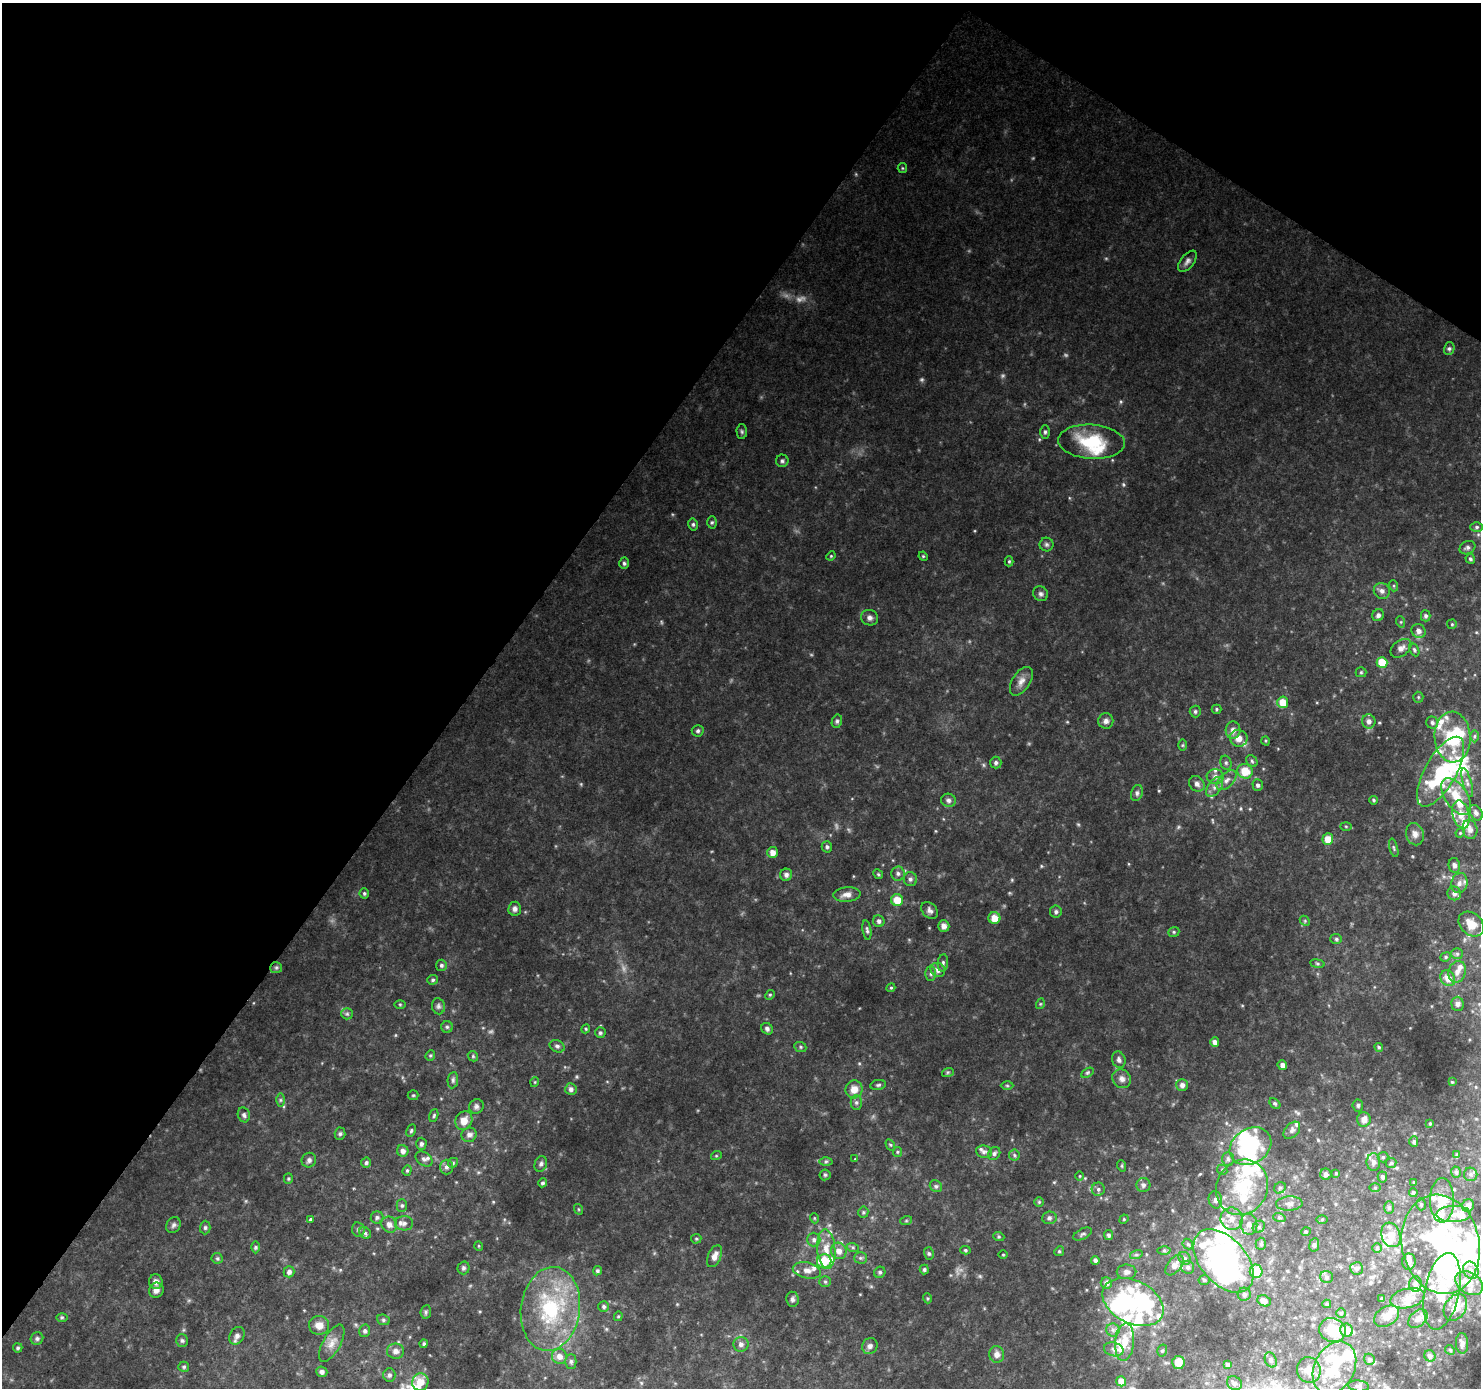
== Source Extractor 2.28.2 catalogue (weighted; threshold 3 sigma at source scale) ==
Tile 2 of 4 x 4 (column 2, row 1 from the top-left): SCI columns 1488-2966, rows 4411-5796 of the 5925 x 5983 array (HDU 1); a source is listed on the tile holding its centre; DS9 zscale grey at full resolution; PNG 1483 x 1390 px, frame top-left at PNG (2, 3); each listed source drawn as its Kron ellipse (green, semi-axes under 4 px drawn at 4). Shown black and unused: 36% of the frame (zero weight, under 2 of 3 exposures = <1% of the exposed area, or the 3 px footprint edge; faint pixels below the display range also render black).
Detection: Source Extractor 2.28.2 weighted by HDU 2 'WHT'; one run over the whole footprint, this tile lists its part. Background 0.149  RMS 0.014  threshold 0.0614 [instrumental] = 3 sigma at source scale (4.5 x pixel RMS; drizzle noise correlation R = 1.50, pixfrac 1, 0.0396/0.0396 arcsec/px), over >= 5 px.
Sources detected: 409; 6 too faint to see at this stretch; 22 inside a brighter object's white glare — neither listed nor drawn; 56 inside a brighter listed object's ellipse — not listed separately; the other 325 listed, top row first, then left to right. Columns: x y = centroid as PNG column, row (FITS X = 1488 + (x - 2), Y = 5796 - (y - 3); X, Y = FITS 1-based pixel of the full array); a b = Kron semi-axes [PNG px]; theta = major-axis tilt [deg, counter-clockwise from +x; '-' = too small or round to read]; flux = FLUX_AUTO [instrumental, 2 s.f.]
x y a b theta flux
902 168 5 4 - 1.5
1187 261 12 6 51 5.4
1449 349 6 5 - 2.7
742 432 7 5 -88 2.5
1045 432 7 5 89 2.7
1091 442 33 17 -4 65
782 461 6 6 - 2.8
712 522 6 5 - 2.1
693 524 6 4 -76 2.3
1477 527 6 5 - 2.6
1046 544 7 7 - 3.2
1467 548 8 6 27 4.2
831 556 5 4 - 1.4
923 556 5 4 - 1.6
1470 559 5 4 - 2.6
1009 561 5 4 - 1.7
624 563 5 4 - 2.6
1394 586 5 3 - 1.7
1382 591 8 7 - 6
1040 594 8 7 - 4
1378 615 6 5 - 4.2
1426 616 5 5 - 3.1
870 618 8 7 - 5.5
1401 622 6 3 -72 1.5
1452 624 5 4 - 1.6
1419 631 7 6 - 6.3
1401 648 11 7 37 7
1414 650 7 4 -63 2.5
1382 663 5 5 - 32
1361 672 5 5 - 1.8
1021 681 16 9 57 9.4
1418 697 5 5 - 1.8
1283 702 6 5 - 21
1216 709 5 4 - 1.7
1195 711 6 5 - 2.8
837 721 7 5 76 2.7
1106 721 7 7 - 5.3
1369 721 7 6 - 6
1432 722 6 6 - 3.3
1233 730 8 7 - 7.8
698 731 6 5 - 2.7
1474 736 6 4 88 2.4
1453 737 25 18 -87 72
1239 738 9 8 - 11
1266 741 5 3 - 1.3
1183 745 6 4 89 1.6
1252 761 6 5 - 2.4
996 763 6 5 - 3.4
1226 763 7 5 -76 3
1245 771 8 7 - 26
1441 772 39 15 61 100
1215 776 8 7 - 6.4
1226 780 12 7 45 7.7
1467 783 15 4 -75 5.2
1197 784 8 7 - 5.5
1258 785 6 5 - 3.4
1215 787 11 6 54 7.6
1137 793 8 6 73 3.5
1456 797 21 11 -56 27
948 800 7 6 - 4
1374 800 4 3 - 1.8
1476 813 8 6 -55 4.8
1461 815 14 8 -76 15
1346 826 5 3 - 1.4
1470 829 9 7 -77 7.1
1460 833 5 4 - 1.7
1415 834 11 8 -76 7.5
1328 839 6 5 - 20
827 847 6 5 - 2.9
1394 848 9 3 -75 2
772 852 5 5 - 9
1454 865 7 5 -79 4.3
898 873 7 7 - 4
878 874 5 4 - 1.8
786 875 6 6 - 5.1
910 879 7 6 - 4
1459 883 10 8 75 7.1
364 893 5 4 - 2.2
1454 893 7 6 - 5
847 895 14 7 5 8.1
897 900 6 6 - 20
515 909 7 6 - 4.7
930 910 9 7 -45 5
1056 912 6 6 - 3
994 918 6 6 - 16
879 921 6 5 - 4
1305 921 6 4 -48 1.7
1471 924 14 10 -42 19
944 926 6 5 - 6.2
867 930 10 4 -81 3.1
1174 932 6 5 - 2.1
1336 939 6 5 - 2.6
1457 954 6 5 - 2.7
1446 957 5 4 - 2
943 963 8 5 84 3.2
1317 964 7 4 -9 2
441 965 5 5 - 3.2
276 968 6 5 - 2.5
938 970 7 6 - 6.3
1457 972 11 8 70 8
931 974 7 5 89 3.1
1448 978 8 7 - 12
433 980 5 5 - 2.5
891 988 4 4 - 1.6
770 995 5 4 - 1.6
400 1004 5 3 - 1.4
1040 1004 5 3 - 1.3
1458 1004 7 6 - 4.1
438 1006 8 6 -81 3.4
347 1014 6 5 - 2.5
447 1027 6 5 - 2.3
586 1029 4 4 - 1.6
767 1029 6 5 - 4.3
600 1033 5 5 - 2.7
1215 1042 5 4 - 6.8
557 1046 8 5 -26 3.6
800 1047 6 5 - 2.2
1379 1047 4 3 - 1.9
430 1055 5 4 - 1.8
473 1056 6 4 -47 1.8
1119 1060 8 6 -71 4.7
1282 1065 5 4 - 5.6
948 1072 6 4 18 1.8
1087 1073 7 4 31 2.1
1122 1079 10 8 -47 7.1
453 1080 8 5 82 3.1
535 1082 5 3 - 1.1
1452 1082 2 2 - 0.87
878 1085 8 5 10 2.7
1007 1085 6 4 -1 2
1182 1085 6 6 - 5.9
571 1089 6 5 - 4.8
854 1089 9 8 - 15
413 1095 5 5 - 1.8
280 1100 6 4 90 2.1
856 1102 7 5 90 3.5
1275 1103 6 4 -47 2.3
1358 1105 6 5 - 2.9
476 1106 7 7 - 3.8
244 1115 7 6 - 3.3
434 1116 7 4 70 1.9
1364 1119 7 7 - 9.1
464 1121 10 8 62 15
1430 1123 3 2 - 1.2
411 1130 6 4 63 2.3
1292 1130 10 6 47 4.3
340 1134 6 5 - 2.5
469 1135 7 7 - 5.5
1414 1141 5 4 - 1.9
421 1144 6 5 - 3.4
890 1145 6 4 -59 1.7
1250 1146 22 17 33 100
403 1151 6 5 - 6.9
897 1152 5 4 - 1.7
984 1152 8 6 -8 3.6
994 1153 7 5 57 3.3
1014 1155 6 5 - 2.4
1457 1155 4 3 - 2.4
716 1156 5 3 - 1.2
1383 1157 5 5 - 2
424 1159 9 6 -36 4.6
855 1159 3 3 - 4.1
1228 1159 7 5 -89 2.8
309 1160 7 7 - 4.1
826 1161 6 4 1 2.3
1373 1162 9 6 -90 5.6
366 1163 5 5 - 3
453 1163 5 4 - 2.2
1391 1163 5 5 - 2.2
541 1164 8 6 69 3.8
1122 1166 6 3 -72 1.5
446 1167 7 6 - 4.4
407 1170 5 4 - 1.9
1222 1170 5 5 - 2
1456 1172 6 4 -74 2.7
1336 1173 4 3 - 1.4
1326 1174 6 5 - 3.9
1471 1174 7 6 - 3.1
825 1175 5 5 - 2
1080 1176 5 3 - 1.1
1382 1177 5 4 - 3
288 1178 5 4 - 1.8
1414 1182 4 3 - 1.1
542 1183 4 4 - 2.4
1143 1185 7 7 - 3.9
936 1186 6 5 - 2.9
1242 1187 28 25 62 77
1280 1188 6 5 - 2.4
1375 1188 6 4 0 1.6
1098 1189 6 6 - 3.3
1413 1192 4 4 - 2.4
1215 1200 9 6 -78 4.3
1442 1200 22 12 89 33
1039 1202 5 5 - 1.7
1289 1204 13 7 3 6.1
1421 1204 6 4 -74 2.5
1468 1205 6 5 - 6.5
402 1206 6 5 - 2.5
1389 1207 6 5 - 2.6
578 1209 5 3 - 1.3
863 1212 5 5 - 2
1453 1214 17 8 1 15
377 1217 6 6 - 3.3
1279 1217 6 4 -19 1.9
814 1218 5 3 - 1.2
1049 1218 7 6 - 3.5
311 1219 4 3 - 7.4
1124 1219 5 4 - 1.4
1232 1219 11 11 - 13
1322 1219 5 4 - 1.3
906 1221 6 4 19 1.7
404 1223 9 7 -3 5.5
1249 1224 10 8 -83 8.4
173 1225 8 6 61 3.7
389 1225 8 7 - 7.4
1259 1227 7 5 46 2.9
205 1228 7 5 89 2.6
358 1230 7 6 - 3.2
1306 1231 5 3 - 1.3
365 1233 6 5 - 2.6
1083 1234 10 5 27 3.1
1108 1235 5 4 - 3.1
1391 1235 12 9 -72 16
999 1237 6 3 -18 1.7
696 1239 5 5 - 1.8
814 1240 7 7 - 4.4
1188 1244 6 4 -47 2.2
1261 1244 6 5 - 2.9
1441 1244 50 38 -78 250
1314 1245 7 5 81 2.8
479 1246 5 3 - 1.1
256 1247 6 4 -90 2.3
853 1248 6 4 -20 2.1
1377 1248 5 5 - 2.1
826 1249 20 9 -86 19
965 1250 5 4 - 2
839 1251 8 7 - 10
1059 1251 5 4 - 1.8
1164 1251 6 4 0 2.1
929 1254 6 5 - 2.3
1003 1255 5 3 - 1.2
1136 1255 6 4 17 2.2
714 1256 12 6 66 10
217 1258 6 5 - 2.3
860 1258 6 5 - 2.8
1185 1258 7 5 -48 3.4
1095 1260 4 4 - 3.7
824 1261 7 7 - 29
1223 1261 37 23 -48 210
1409 1262 8 7 - 5.1
1174 1265 12 7 51 9.7
1188 1267 6 6 - 4.1
463 1268 6 6 - 2.8
1357 1268 6 6 - 3.7
924 1269 5 4 - 2.6
807 1270 14 8 -11 9.4
1471 1270 9 7 -58 7.7
597 1271 5 4 - 2.4
1256 1271 6 6 - 31
289 1272 5 5 - 5
880 1272 6 5 - 2.8
1126 1272 10 7 0 5.6
1327 1277 6 6 - 3.1
1204 1280 5 5 - 2.3
156 1282 7 7 - 6.6
825 1282 6 5 - 2.1
1106 1283 6 5 - 5.6
1469 1283 15 10 -33 16
1415 1284 7 6 - 5.2
156 1290 8 7 - 5.9
1442 1291 39 17 79 54
1244 1294 6 6 - 3.1
927 1298 5 3 - 1.4
1408 1298 17 9 13 16
792 1299 7 6 - 3.9
1382 1299 4 3 - 2.4
1264 1301 7 5 -24 5.9
1133 1302 32 21 -27 83
1327 1304 4 4 - 2.1
604 1306 5 5 - 2.9
1455 1307 14 10 57 16
550 1309 42 29 82 120
426 1312 7 5 82 2.6
1341 1313 5 5 - 1.7
618 1316 5 4 - 1.6
1387 1316 14 9 33 16
62 1317 6 4 1 1.7
1418 1319 11 7 41 6.4
383 1320 6 5 - 2.5
319 1325 10 9 - 12
1113 1330 6 6 - 4
1332 1330 13 12 - 32
1347 1330 7 6 - 19
365 1331 6 5 - 3.8
237 1336 9 7 60 5.9
37 1339 6 6 - 3
182 1341 6 5 - 2.8
1125 1342 19 9 85 21
332 1343 21 9 61 12
1462 1343 10 6 -88 5.7
424 1344 4 4 - 2.1
741 1344 7 7 - 5.4
870 1346 8 7 - 4.8
18 1348 5 4 - 2.4
1114 1349 10 7 -14 5.4
1450 1350 5 4 - 1.6
395 1351 8 7 - 6.8
1162 1351 6 5 - 2.4
997 1354 8 7 - 7.9
559 1356 7 7 - 10
1430 1356 6 5 - 5
1369 1359 6 5 - 2.9
1271 1360 8 5 -65 3
571 1361 7 5 -89 3.3
1178 1363 6 6 - 14
1227 1365 4 3 - 3.3
184 1367 5 5 - 2.3
1334 1368 27 20 64 61
1309 1370 13 11 -73 16
322 1372 5 5 - 4.7
389 1375 7 6 - 3.8
1121 1381 5 5 - 11
420 1382 8 8 - 17
1234 1383 8 6 -35 4.2
1359 1386 10 5 -6 3.8